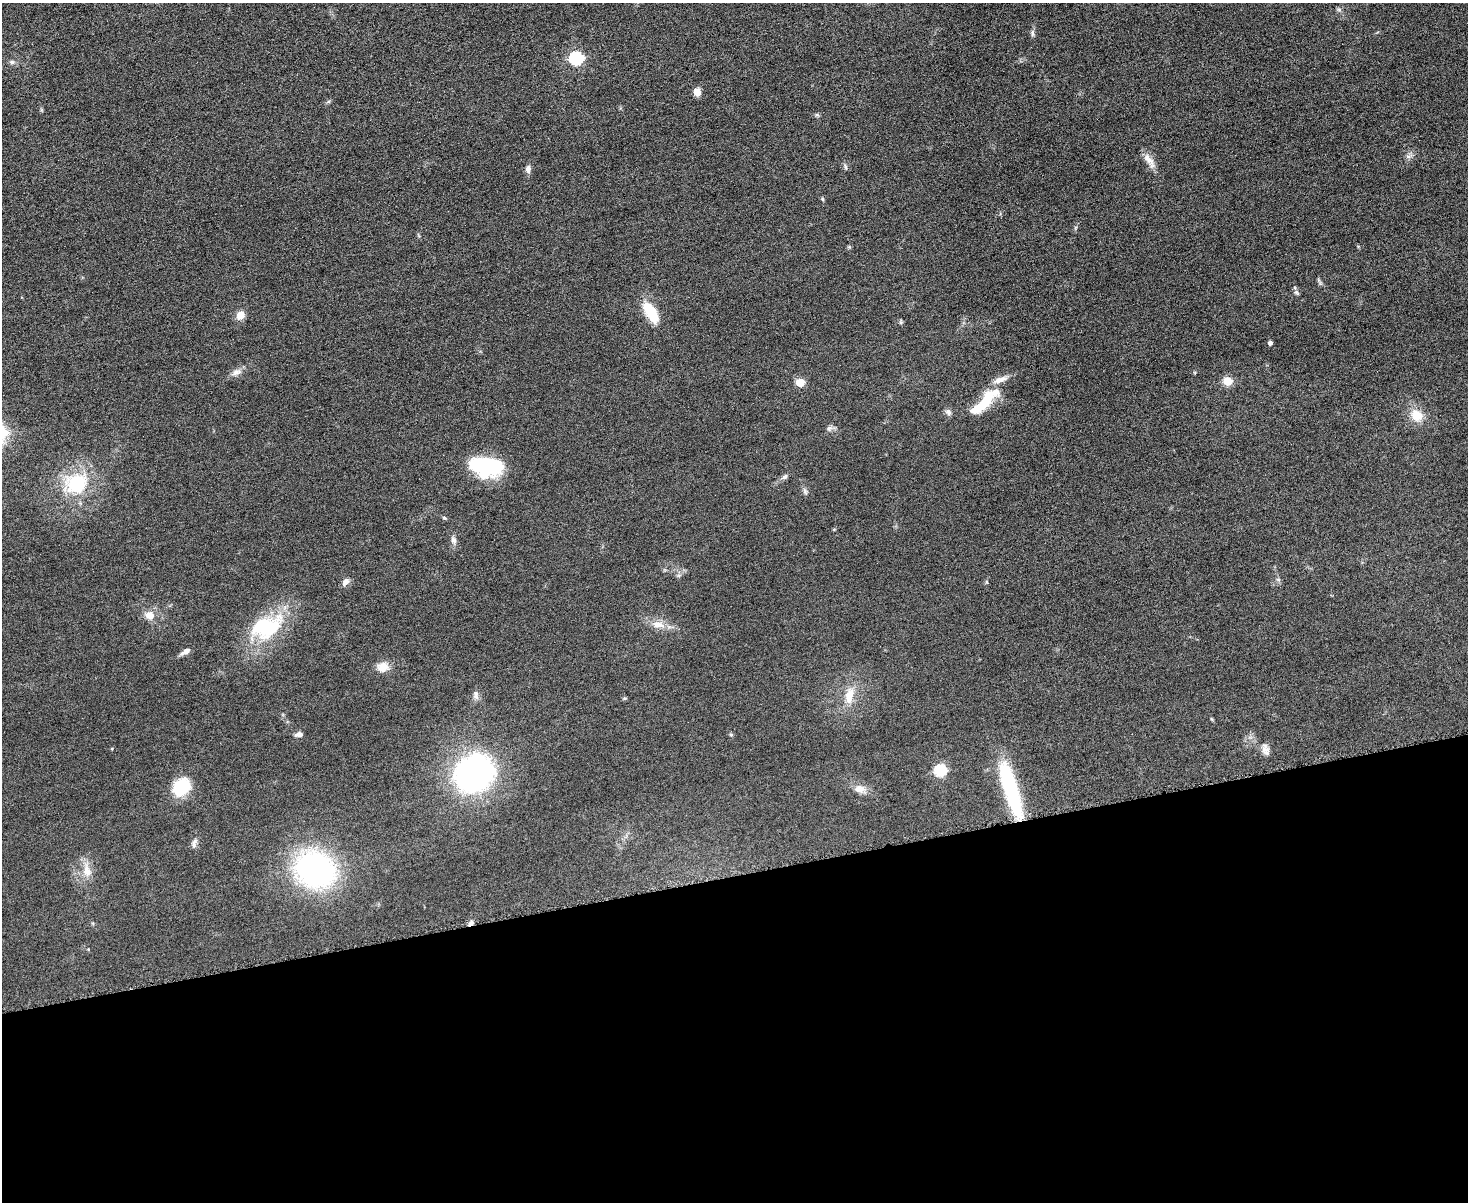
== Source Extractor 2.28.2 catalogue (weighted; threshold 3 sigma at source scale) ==
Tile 11 of 3 x 4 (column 2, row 4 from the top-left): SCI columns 1612-3077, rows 17-1216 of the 4798 x 4820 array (HDU 1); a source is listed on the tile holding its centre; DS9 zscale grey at full resolution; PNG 1470 x 1204 px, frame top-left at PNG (2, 3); no overlay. Shown black and unused: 27% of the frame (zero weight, under 3 of 6 exposures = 2% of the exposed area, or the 3 px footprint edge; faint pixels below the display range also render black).
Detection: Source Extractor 2.28.2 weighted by HDU 2 'WHT'; one run over the whole footprint, this tile lists its part. Background 0.0583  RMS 0.0089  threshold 0.0364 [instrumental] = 3 sigma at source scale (4.09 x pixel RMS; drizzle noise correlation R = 1.36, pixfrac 0.8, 0.05/0.05 arcsec/px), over >= 5 px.
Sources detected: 53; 1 inside a brighter object's white glare — not listed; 1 inside a brighter listed object's ellipse — not listed separately; the other 51 listed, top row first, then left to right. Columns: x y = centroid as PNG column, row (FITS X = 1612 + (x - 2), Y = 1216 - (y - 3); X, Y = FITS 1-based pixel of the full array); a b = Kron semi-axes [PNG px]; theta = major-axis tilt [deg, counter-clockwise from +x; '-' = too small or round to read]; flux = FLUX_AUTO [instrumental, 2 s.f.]
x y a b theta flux
1339 9 7 4 0 1.5
1032 33 11 4 -90 2
576 58 6 6 - 110
12 62 8 5 -1 2.1
697 92 7 6 - 7
817 115 6 4 -41 1.2
1408 156 7 4 -19 1.7
1149 159 23 8 -51 7.2
845 167 8 4 -81 1.4
528 169 9 6 86 3.6
822 199 6 4 -89 0.94
1296 293 7 5 -34 1.6
651 312 28 12 -58 23
240 315 10 8 61 7.5
901 322 6 4 72 0.98
1270 343 4 4 - 2.6
236 372 13 8 25 4.7
1000 380 21 7 20 6.4
1227 381 5 5 - 30
800 382 5 5 - 24
980 406 31 13 38 21
948 412 8 7 - 2.8
1417 415 16 14 -41 14
829 428 7 7 - 2.5
486 466 34 19 -5 67
785 477 9 6 38 2.2
76 483 31 26 20 46
805 491 9 5 -64 2.1
444 518 6 4 -2 0.96
453 540 10 7 -65 2.9
1278 579 7 4 -19 1.2
345 582 10 7 52 3.8
149 615 14 10 -16 8.1
658 624 18 9 -12 8.6
266 627 44 27 22 60
186 651 12 5 29 4.4
383 667 13 11 9 9
476 695 14 6 -79 3.4
849 695 22 11 78 14
299 734 10 6 8 3
731 735 5 4 - 0.98
1265 749 16 9 -71 4.9
941 770 6 6 - 84
474 773 41 36 41 210
181 787 17 13 48 36
860 789 15 10 -3 6.8
1010 789 61 14 -73 82
194 841 11 4 40 2.5
315 869 31 27 -25 210
87 871 19 11 -75 9.9
471 923 7 5 41 2.8
Overlapping masked pixels (flux is a lower limit): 1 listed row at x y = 471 923